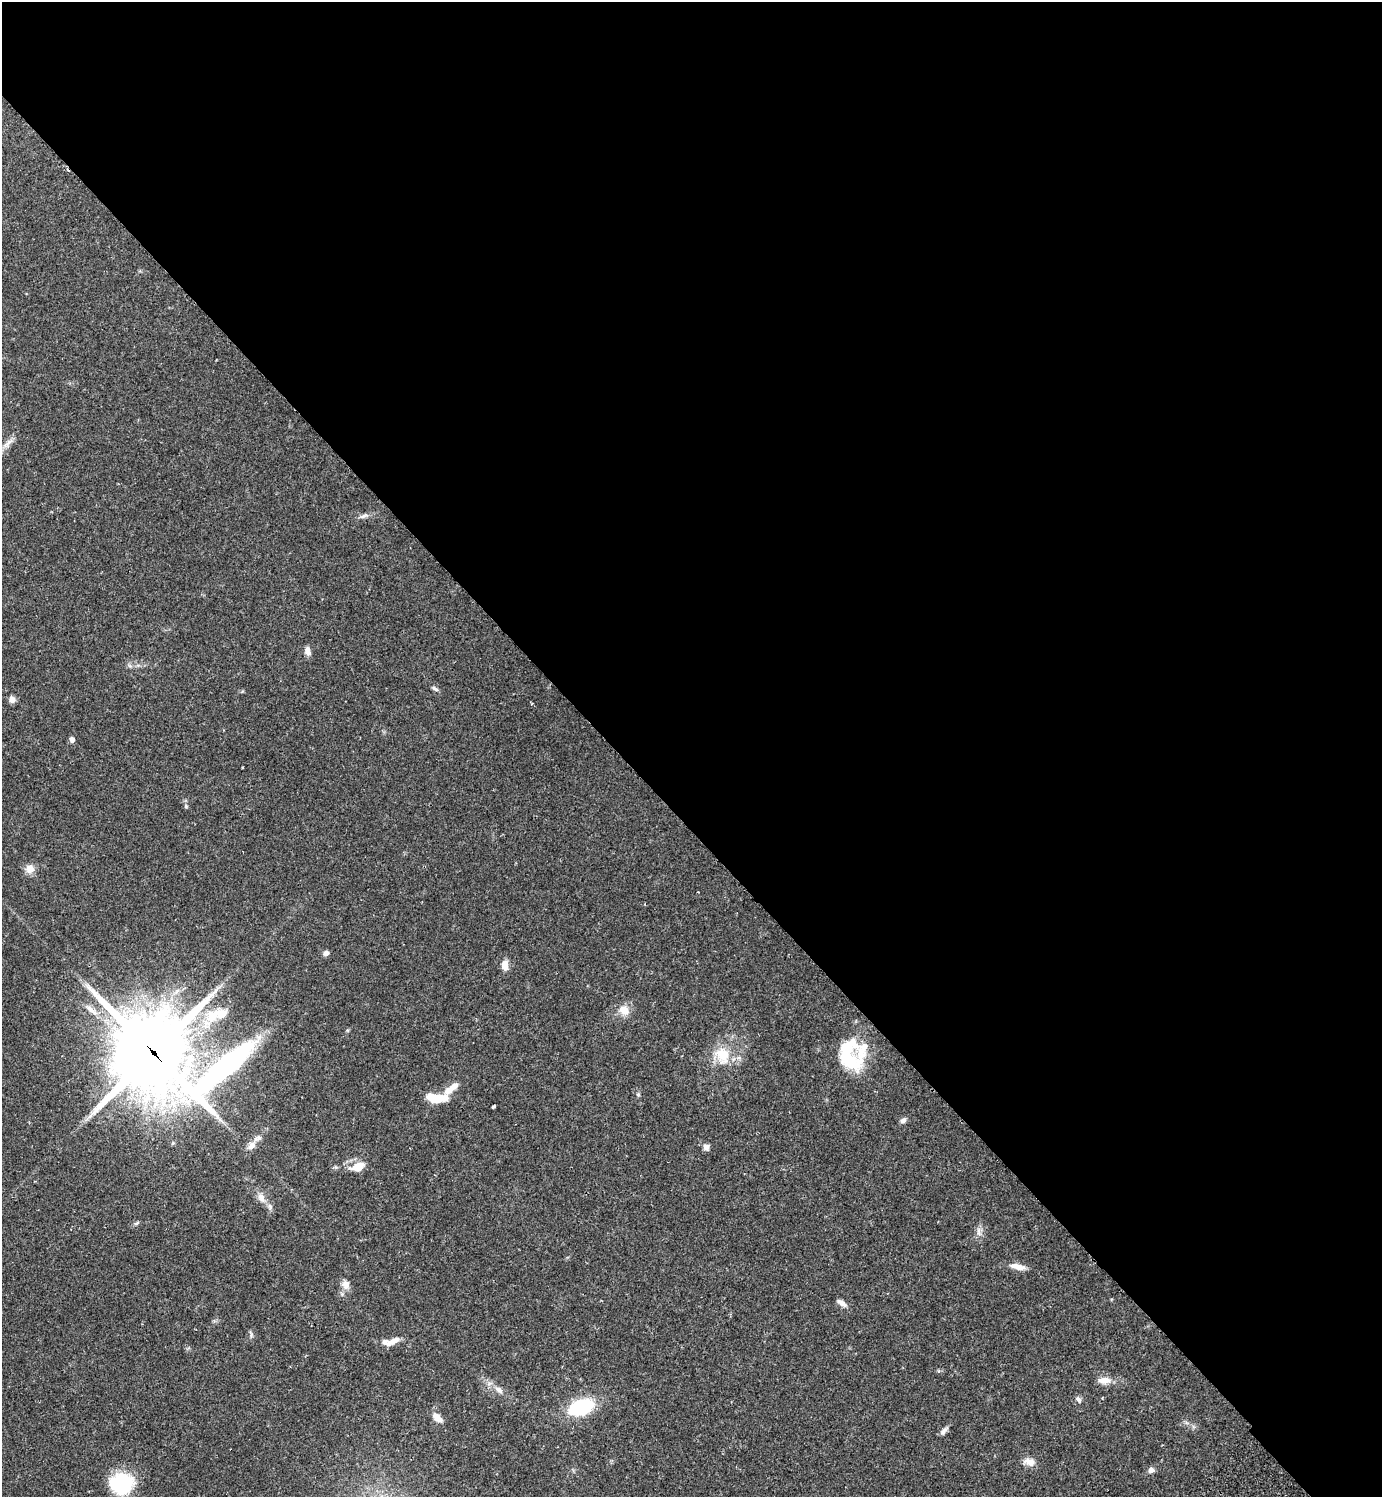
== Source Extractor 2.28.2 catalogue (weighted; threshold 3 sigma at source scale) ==
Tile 3 of 4 x 4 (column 3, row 1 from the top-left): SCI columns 3107-4486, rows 4530-6024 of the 6072 x 6072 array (HDU 1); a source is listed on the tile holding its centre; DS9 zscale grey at full resolution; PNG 1384 x 1499 px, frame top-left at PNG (2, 2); no overlay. Shown black and unused: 55% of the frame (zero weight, under 2 of 3 exposures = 3% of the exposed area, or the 3 px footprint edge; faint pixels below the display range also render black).
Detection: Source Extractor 2.28.2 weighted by HDU 2 'WHT'; one run over the whole footprint, this tile lists its part. Background 0.0707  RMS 0.0052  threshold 0.0235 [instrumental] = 3 sigma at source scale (4.5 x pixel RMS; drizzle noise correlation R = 1.50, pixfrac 1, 0.05/0.05 arcsec/px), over >= 5 px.
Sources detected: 50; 1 inside a brighter object's white glare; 1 long thin detection or spike segment (spike, bleed or trail) — not listed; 5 inside a brighter listed object's ellipse — not listed separately; the other 43 listed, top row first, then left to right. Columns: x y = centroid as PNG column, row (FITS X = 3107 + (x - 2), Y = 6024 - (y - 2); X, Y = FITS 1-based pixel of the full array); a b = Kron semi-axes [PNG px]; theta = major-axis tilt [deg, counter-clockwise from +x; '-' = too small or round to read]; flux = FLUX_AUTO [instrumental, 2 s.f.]
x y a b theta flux
8 443 21 6 46 3.7
363 516 13 5 24 1.8
308 651 11 7 -78 2.6
435 689 9 5 -33 1.2
12 699 7 7 - 2.8
72 739 5 4 - 2.6
243 767 3 2 - 0.38
186 806 6 5 - 0.77
30 869 11 10 - 4.2
326 953 7 6 - 1.9
505 965 13 8 -85 4.1
624 1010 12 10 -40 5.8
212 1016 37 18 49 20
863 1051 54 14 73 15
153 1053 36 33 -55 3200
722 1055 24 19 -63 14
849 1059 31 16 -50 20
227 1064 86 19 42 130
451 1088 24 8 42 6.4
638 1095 6 5 - 0.75
436 1098 23 8 -4 13
493 1107 4 2 - 0.69
903 1120 9 6 43 1.6
251 1145 14 9 46 3.9
706 1147 7 6 - 2.5
358 1167 12 7 21 9.2
261 1198 14 10 -63 3.7
137 1223 8 4 35 0.85
979 1231 14 4 -87 2
1018 1267 18 7 -11 4.9
346 1285 13 11 -75 3.7
842 1303 13 6 -33 2.5
251 1335 8 4 -89 1
395 1340 14 7 35 3.3
1104 1380 18 8 1 4.4
498 1390 11 7 -42 2.8
1078 1399 9 6 -56 1.4
581 1407 21 12 19 41
437 1418 14 7 -43 4.6
944 1431 13 5 51 1.9
1029 1462 17 9 -13 3.8
1151 1470 8 7 - 1.8
122 1483 26 23 4 28
Overlapping masked pixels (flux is a lower limit): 2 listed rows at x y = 153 1053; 227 1064